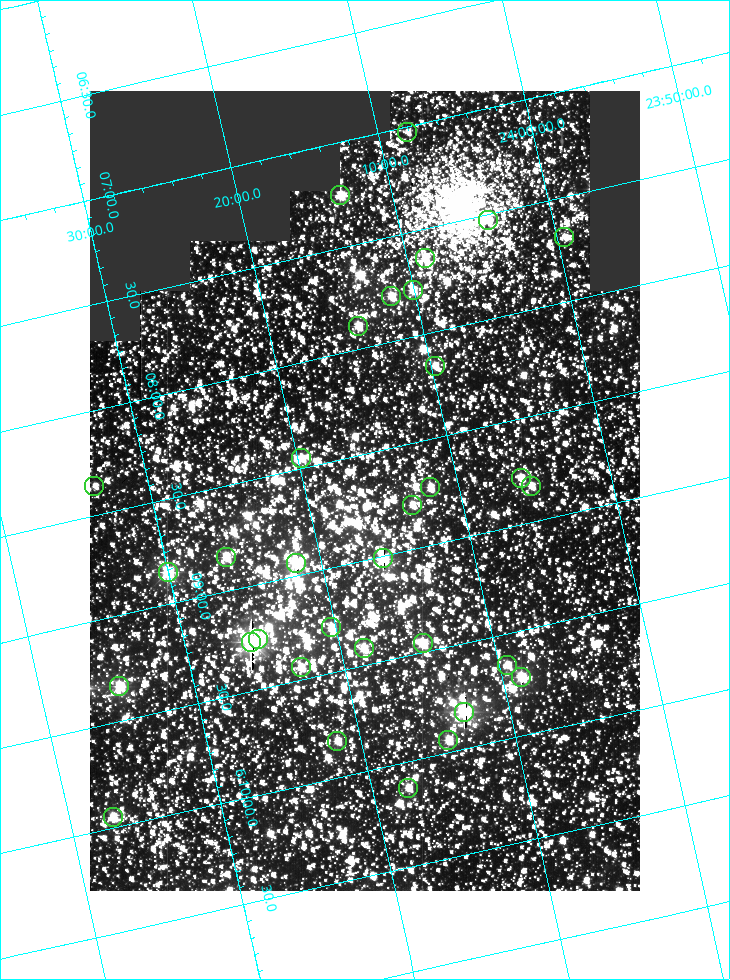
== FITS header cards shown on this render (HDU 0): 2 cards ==
NAXIS1  =                  550
NAXIS2  =                  800

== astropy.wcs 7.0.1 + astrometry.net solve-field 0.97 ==
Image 550 x 800 px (HDU 0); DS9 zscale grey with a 90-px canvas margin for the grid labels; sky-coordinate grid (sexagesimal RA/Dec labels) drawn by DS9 from the SOLVED WCS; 33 Tycho-2 reference stars matched to detected sources circled (green)
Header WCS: RA---TAN/DEC--TAN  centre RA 06:08:40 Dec +24:16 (92.17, +24.27 deg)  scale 3.97 arcsec/px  FOV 36.4' x 53.0'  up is -103 deg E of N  parity normal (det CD < 0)
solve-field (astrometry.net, Tycho-2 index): VERIFIED the header's WCS against the Tycho-2 star catalogue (verified at 3 index scales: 18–33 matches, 0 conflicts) and refined it, rather than solving blind
Solved WCS: RA---TAN-SIP/DEC--TAN-SIP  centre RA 06:08:40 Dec +24:16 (92.17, +24.27 deg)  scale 3.98 arcsec/px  FOV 36.4' x 53.0'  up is -103 deg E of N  parity normal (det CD < 0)
The solver's refit moves the header's centre by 0.096 arcsec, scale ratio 1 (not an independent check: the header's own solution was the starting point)
Tycho-2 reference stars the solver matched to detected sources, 33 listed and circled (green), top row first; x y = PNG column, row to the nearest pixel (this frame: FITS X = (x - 90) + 1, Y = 800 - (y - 91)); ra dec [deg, ICRS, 3 dp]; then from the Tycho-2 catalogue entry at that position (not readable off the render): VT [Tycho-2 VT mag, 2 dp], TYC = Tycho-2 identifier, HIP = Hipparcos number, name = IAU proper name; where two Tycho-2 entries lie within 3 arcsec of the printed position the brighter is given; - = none
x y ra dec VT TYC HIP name
407 132 91.756 +24.135 11.55 1864-383-1 - -
340 195 91.813 +24.222 9.50 1864-951-1 - -
488 220 91.882 +24.069 10.67 1864-1197-1 - -
564 237 91.922 +23.991 11.04 1864-773-1 - -
425 258 91.910 +24.147 9.81 1864-677-1 - -
413 290 91.945 +24.168 9.83 1864-545-1 - -
391 296 91.946 +24.193 9.49 1864-879-1 - -
358 326 91.972 +24.235 9.87 1864-607-1 - -
435 366 92.040 +24.163 9.97 1864-387-1 - -
301 458 92.113 +24.329 10.09 1877-692-1 - -
521 478 92.195 +24.097 9.91 1877-1306-1 - -
94 486 92.090 +24.558 11.22 1868-1493-1 - -
531 486 92.208 +24.088 10.02 1877-898-1 - -
430 487 92.182 +24.197 9.90 1877-42-1 - -
412 505 92.198 +24.221 10.14 1877-234-1 - -
226 557 92.210 +24.434 9.33 1881-345-1 - -
383 558 92.254 +24.266 8.73 1877-224-1 - -
296 563 92.236 +24.360 8.19 1877-300-1 29148 -
168 572 92.212 +24.501 8.67 1881-93-1 - -
331 627 92.321 +24.338 9.42 1877-884-1 - -
258 639 92.315 +24.419 9.14 1881-15-1 - -
251 642 92.316 +24.428 7.55 1881-1595-1 - -
423 643 92.364 +24.244 8.80 1877-1589-1 - -
364 648 92.355 +24.308 9.21 1877-702-1 - -
507 665 92.412 +24.157 10.23 1877-766-1 - -
301 667 92.360 +24.380 9.69 1881-496-1 - -
521 677 92.431 +24.145 8.75 1877-16-1 - -
119 686 92.334 +24.580 8.60 1881-81-1 - -
464 712 92.456 +24.215 7.57 1877-1484-1 - -
448 740 92.485 +24.239 9.49 1877-1276-1 - -
337 741 92.457 +24.359 9.75 1877-1432-1 - -
408 788 92.531 +24.294 10.40 1877-334-1 - -
113 817 92.487 +24.619 9.38 1881-1542-1 - -